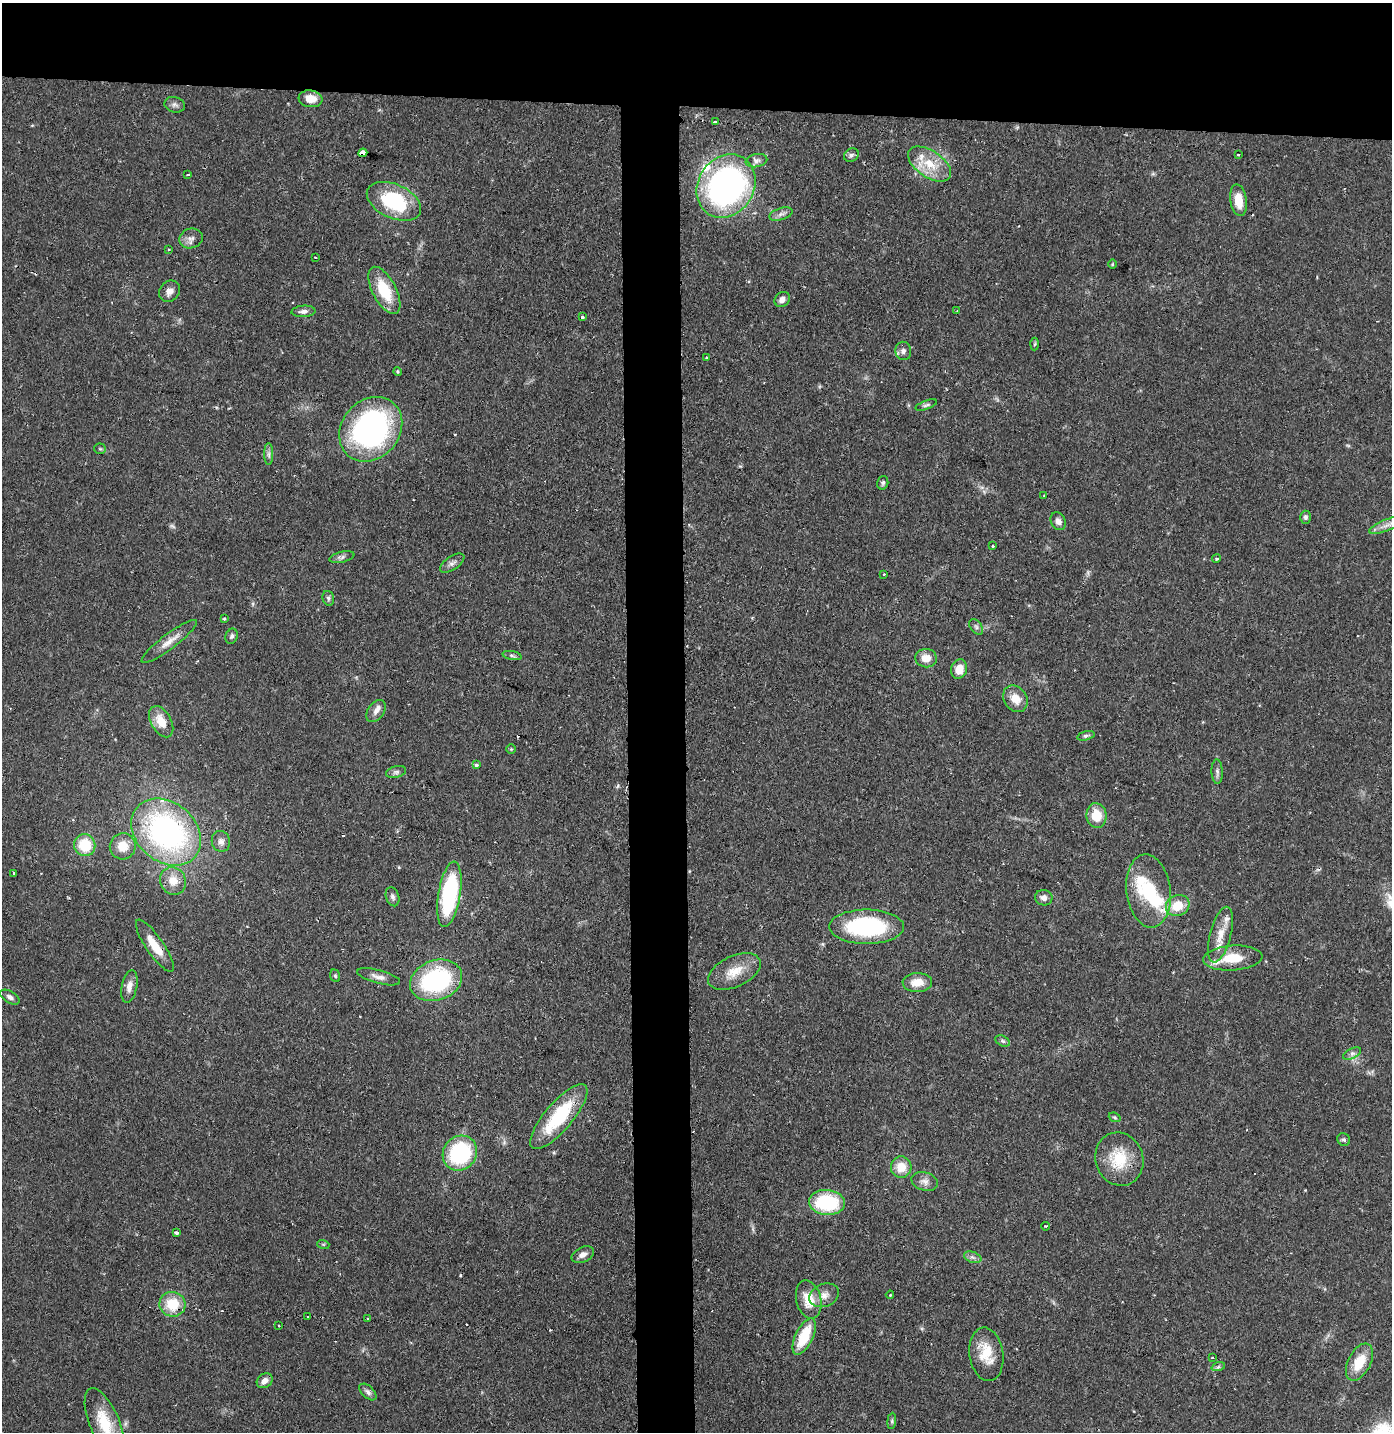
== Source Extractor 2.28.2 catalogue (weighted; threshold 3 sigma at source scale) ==
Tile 2 of 3 x 3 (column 2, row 1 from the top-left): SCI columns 1468-2857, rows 2862-4291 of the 4325 x 4291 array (HDU 1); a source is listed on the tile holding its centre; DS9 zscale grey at full resolution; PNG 1394 x 1434 px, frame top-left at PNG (2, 3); each listed source drawn as its Kron ellipse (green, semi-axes under 4 px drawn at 4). Shown black and unused: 11% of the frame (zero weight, under 2 of 3 exposures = <1% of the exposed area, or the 3 px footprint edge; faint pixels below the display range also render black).
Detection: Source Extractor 2.28.2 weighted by HDU 2 'WHT'; one run over the whole footprint, this tile lists its part. Background 0.13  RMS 0.0054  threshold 0.0245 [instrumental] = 3 sigma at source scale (4.5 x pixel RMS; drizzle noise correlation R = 1.50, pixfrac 1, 0.05/0.05 arcsec/px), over >= 5 px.
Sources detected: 130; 1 too faint to see at this stretch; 1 inside a brighter object's white glare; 10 cosmic-ray / hot-pixel residue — neither listed nor drawn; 7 inside a brighter listed object's ellipse — not listed separately; the other 111 listed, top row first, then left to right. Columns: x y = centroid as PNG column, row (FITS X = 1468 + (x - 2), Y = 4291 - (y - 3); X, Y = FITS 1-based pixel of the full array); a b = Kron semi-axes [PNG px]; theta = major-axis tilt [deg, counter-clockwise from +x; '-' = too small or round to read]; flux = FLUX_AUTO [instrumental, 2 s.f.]
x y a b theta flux
310 99 12 8 -7 6.6
175 105 10 7 -14 2
715 122 3 2 - 1.1
363 153 4 4 - 41
1238 154 3 2 - 0.58
851 155 8 6 32 1.6
756 161 11 6 11 2
930 164 24 13 -34 14
188 174 3 3 - 0.92
726 186 33 28 58 180
1238 200 16 8 -81 9.4
394 201 29 17 -24 41
781 214 12 6 18 2.6
191 238 12 10 17 3.2
168 250 3 3 - 0.61
315 257 3 2 - 0.64
1112 264 5 3 - 0.47
384 290 26 12 -62 21
169 291 11 9 49 3.5
782 299 8 6 43 2.9
303 311 12 5 4 2.4
957 311 3 3 - 0.43
582 317 3 3 - 0.97
1035 344 6 4 87 0.75
903 351 9 8 - 2.2
706 357 3 2 - 0.44
398 371 4 3 - 0.64
926 405 11 4 20 1.3
371 429 35 29 48 140
100 449 5 5 - 0.79
269 454 11 4 -89 1.7
883 483 7 5 73 1.1
1044 496 3 2 - 0.54
1305 517 6 5 - 1.2
1058 521 9 7 -62 2.7
1388 525 20 5 21 4.5
993 546 3 3 - 0.66
342 557 13 5 13 1.8
1216 558 4 4 - 0.91
452 563 14 6 34 2.4
884 574 3 3 - 0.92
328 598 7 5 -75 1.3
224 619 4 3 - 0.87
976 627 9 5 -54 1.4
232 636 8 6 67 1.4
169 641 34 7 37 6.5
512 655 10 4 -11 1.1
926 658 11 9 -8 6.5
959 669 10 8 70 7.5
1015 699 14 11 -55 7.5
376 711 12 8 54 3.1
161 722 17 10 -60 9.2
1086 736 9 4 15 1.2
511 749 5 5 - 0.63
476 765 4 3 - 1.6
396 772 10 6 15 1.6
1217 772 12 5 -87 1.9
1096 816 12 10 -81 12
166 832 38 29 -41 140
221 841 10 9 - 2.9
85 845 11 10 - 18
123 846 13 13 - 9.8
14 873 3 3 - 2.2
173 881 14 12 -65 7.6
1148 891 37 22 -83 27
449 894 33 11 81 64
392 897 10 6 -71 1.9
1044 898 8 7 - 3.1
1178 905 12 10 26 12
867 927 37 17 0 64
1220 935 29 10 75 9
155 946 31 8 -56 11
1233 958 30 12 4 16
734 971 28 15 25 12
335 976 6 5 - 0.89
379 977 22 6 -15 3.9
436 980 27 20 19 69
917 982 15 9 2 8.1
129 986 16 7 78 4.2
10 997 10 6 -31 1.9
1003 1041 8 5 -27 1.1
1352 1054 9 5 26 1.8
559 1117 41 14 50 35
1115 1117 6 4 -21 0.75
1344 1140 7 6 - 1.3
460 1153 18 16 48 53
1119 1159 27 24 -70 21
901 1167 10 10 - 9
925 1182 13 9 -17 3.4
827 1202 18 12 -5 42
1045 1226 4 3 - 0.56
176 1233 4 3 - 1.9
323 1244 6 4 -18 0.68
583 1255 12 7 25 3
973 1257 9 5 -20 1.8
824 1295 15 11 21 5.2
890 1295 4 3 - 0.63
809 1300 19 12 -76 12
172 1304 13 12 - 16
308 1316 3 3 - 1
368 1319 3 3 - 3.7
279 1326 2 2 - 0.42
804 1336 20 8 65 21
986 1354 27 17 -82 14
1212 1358 3 2 - 0.58
1359 1362 20 11 63 14
1218 1367 7 4 18 1.1
265 1381 8 6 37 3.4
368 1392 10 6 -43 2
892 1421 8 4 83 0.99
105 1423 38 15 -67 21
Overlapping masked pixels (flux is a lower limit): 3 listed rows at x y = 363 153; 155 946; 172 1304
Isophote crosses this tile's border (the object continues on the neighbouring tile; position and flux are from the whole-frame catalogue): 1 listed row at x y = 105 1423